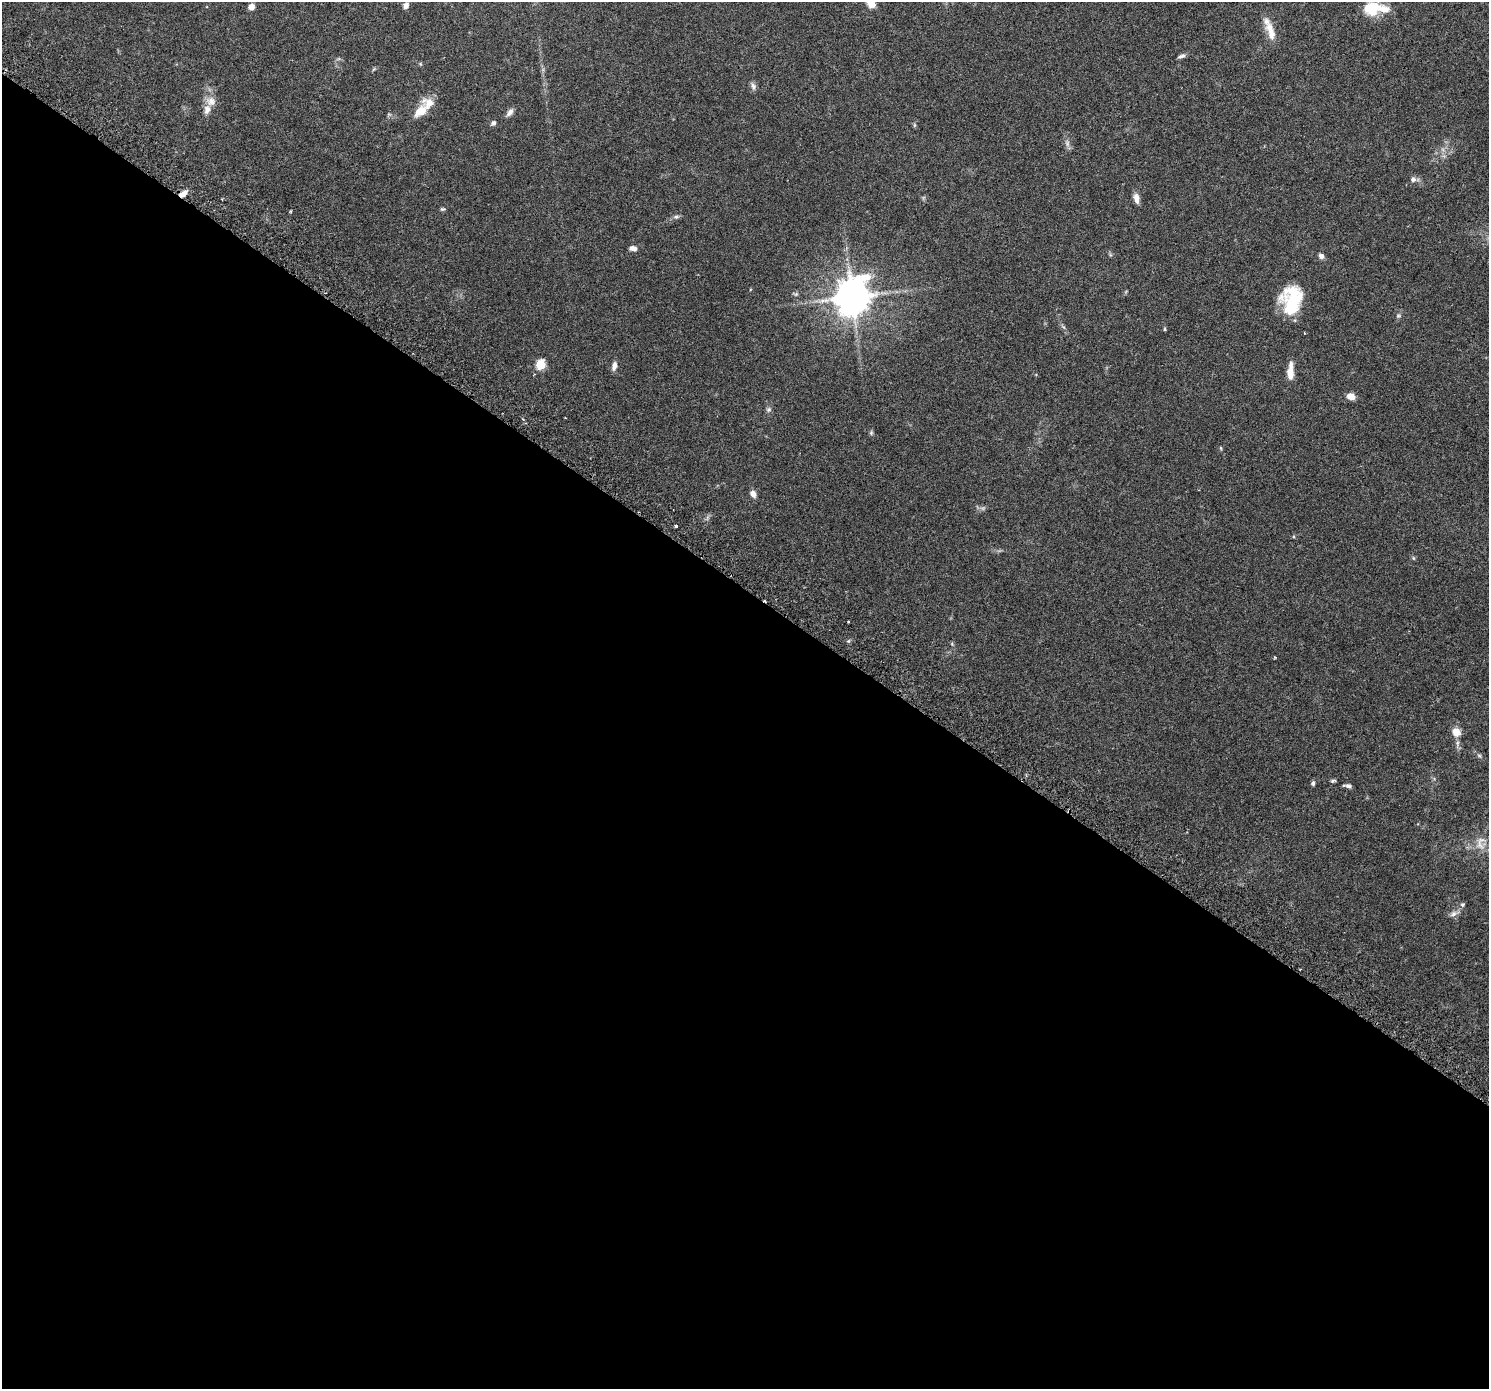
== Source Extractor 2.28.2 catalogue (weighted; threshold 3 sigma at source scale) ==
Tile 14 of 4 x 4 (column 2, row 4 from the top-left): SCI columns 1541-3027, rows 254-1640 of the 6063 x 6119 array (HDU 1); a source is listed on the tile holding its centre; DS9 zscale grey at full resolution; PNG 1491 x 1391 px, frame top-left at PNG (2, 2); no overlay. Shown black and unused: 58% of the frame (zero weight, under 3 of 6 exposures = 4% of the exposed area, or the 3 px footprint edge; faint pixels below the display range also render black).
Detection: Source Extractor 2.28.2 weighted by HDU 2 'WHT'; one run over the whole footprint, this tile lists its part. Background 0.0539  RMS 0.0027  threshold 0.0108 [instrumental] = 3 sigma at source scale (4.09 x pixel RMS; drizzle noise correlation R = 1.36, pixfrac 0.8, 0.0396/0.0396 arcsec/px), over >= 5 px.
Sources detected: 53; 1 too faint to see at this stretch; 1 cosmic-ray / hot-pixel residue — not listed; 4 inside a brighter listed object's ellipse — not listed separately; the other 47 listed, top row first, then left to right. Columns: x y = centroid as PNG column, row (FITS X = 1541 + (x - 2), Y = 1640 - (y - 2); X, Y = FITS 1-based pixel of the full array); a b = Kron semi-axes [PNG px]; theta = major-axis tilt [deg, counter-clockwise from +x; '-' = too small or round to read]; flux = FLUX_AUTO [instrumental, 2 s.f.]
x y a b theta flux
871 4 10 8 -31 1.7
406 5 8 7 - 0.93
251 7 7 6 - 1.2
1371 8 19 15 9 6.2
1271 31 26 9 -73 3.3
1181 56 10 5 23 0.64
374 69 6 4 69 0.26
753 86 11 6 -73 0.76
211 101 14 12 -31 2
420 111 15 9 41 3.8
510 112 11 6 52 1
493 123 6 5 - 0.59
914 125 6 4 90 0.29
1413 179 8 7 - 0.75
183 193 10 6 43 1.5
1136 198 13 6 -79 1.3
443 209 7 4 0 0.33
290 211 3 3 - 0.26
676 217 8 5 5 0.52
633 248 8 6 -5 1.1
1321 256 7 6 - 0.83
796 294 5 5 - 0.35
852 297 11 10 - 560
1291 300 31 21 83 12
1398 316 8 4 -8 0.34
1063 327 8 3 -45 0.37
1165 329 5 3 - 0.23
540 365 6 5 - 12
614 366 11 5 78 1.1
1290 373 13 7 89 2.5
1351 396 7 6 - 2.1
768 410 7 7 - 0.54
871 433 6 5 - 0.35
1221 448 5 3 - 0.22
753 494 8 6 -57 1.2
676 526 3 3 - 0.61
1413 558 6 4 -71 0.25
848 621 2 2 - 0.16
1275 657 3 3 - 0.28
1456 732 10 9 - 2.4
1479 756 6 4 -30 0.37
1333 781 7 4 13 0.37
1313 783 6 5 - 0.47
1348 786 8 5 -19 0.68
1480 843 23 13 83 3.1
1462 905 6 6 - 0.43
1453 914 11 7 39 1
Overlapping masked pixels (flux is a lower limit): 1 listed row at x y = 183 193
Isophote crosses this tile's border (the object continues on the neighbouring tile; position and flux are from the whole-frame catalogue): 1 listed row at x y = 871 4